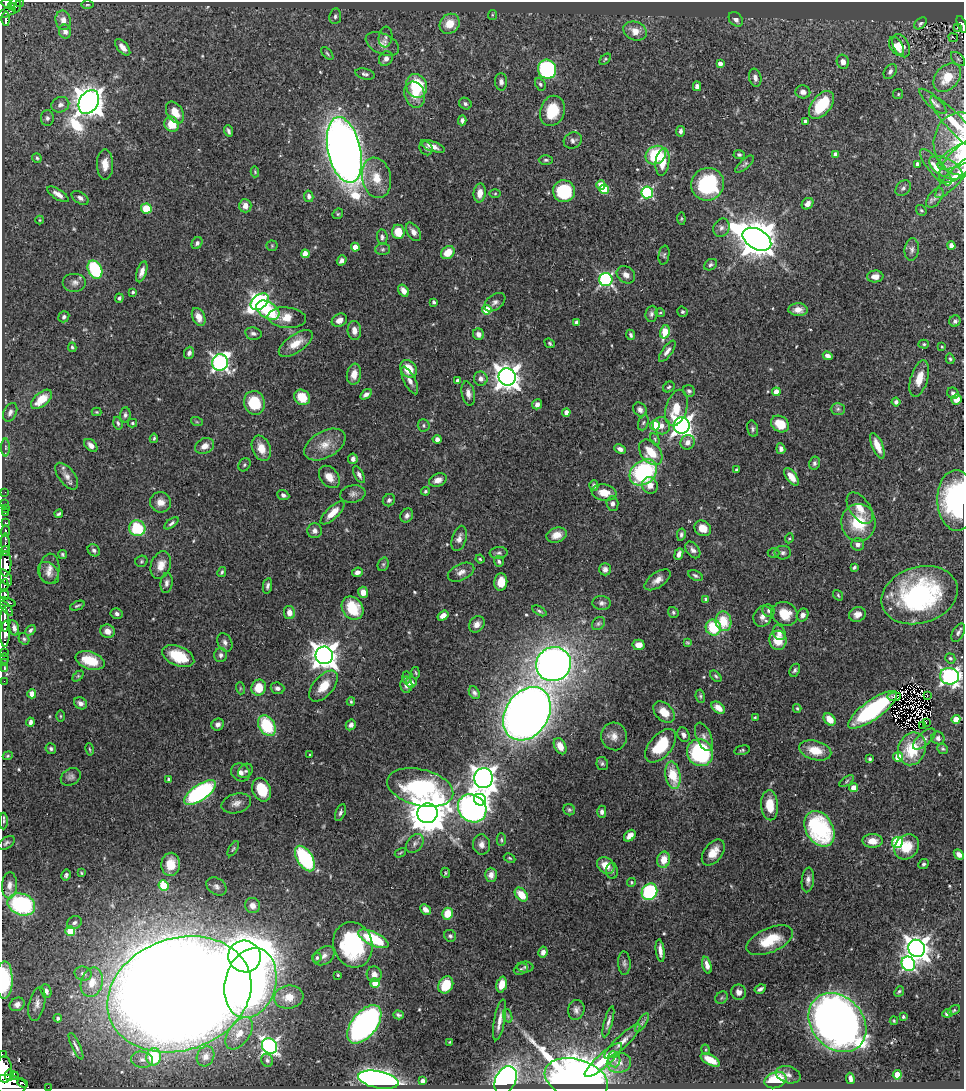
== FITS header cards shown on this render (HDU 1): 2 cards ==
NAXIS1  =                  962
NAXIS2  =                 1087

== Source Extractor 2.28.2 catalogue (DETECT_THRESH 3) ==
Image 962 x 1087 px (HDU 1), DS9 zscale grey, 1 PNG px = 1 image px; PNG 966 x 1091 px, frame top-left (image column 1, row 1087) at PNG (2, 2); each listed source drawn as its Kron ellipse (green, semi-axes under 4 px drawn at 4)
Background 0.433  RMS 0.02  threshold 0.0604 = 3 sigma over >= 5 px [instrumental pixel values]
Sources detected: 557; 3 with non-positive FLUX_AUTO (blend fragments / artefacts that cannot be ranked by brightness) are neither listed nor drawn; of the other 554, the 500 brightest by FLUX_AUTO listed and drawn (54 fainter detections omitted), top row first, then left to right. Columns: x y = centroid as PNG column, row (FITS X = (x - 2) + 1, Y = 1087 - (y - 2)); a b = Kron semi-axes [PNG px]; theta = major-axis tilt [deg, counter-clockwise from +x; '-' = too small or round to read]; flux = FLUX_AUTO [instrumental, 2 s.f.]
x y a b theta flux
7 3 5 4 - 170
20 3 4 3 - 17
15 5 7 5 -72 140
87 5 6 3 0 1.7
11 7 4 3 - 100
6 13 10 3 23 110
492 15 5 4 - 1.7
335 16 8 6 83 3.6
6 19 7 3 -89 83
736 19 8 6 -49 6.9
63 20 10 7 -76 8.8
920 23 7 5 41 3.4
450 24 11 9 42 24
962 24 9 4 -69 73
957 27 3 2 - 3.4
635 31 12 9 -22 16
65 32 7 6 - 6.3
386 37 10 7 82 5.6
953 38 5 2 - 2.4
382 44 18 10 -25 13
896 46 10 6 -58 19
901 46 12 7 -63 17
123 47 10 5 -48 9.5
327 53 8 3 -50 2.1
386 59 8 6 51 7.4
605 59 7 4 42 2.1
958 59 9 5 -45 2.6
843 62 7 6 - 9.3
720 64 4 4 - 7.6
547 69 10 9 - 170
890 71 8 5 56 5.7
365 74 10 5 -14 4.2
755 78 9 6 -77 7.4
947 78 16 11 47 35
501 82 9 6 -89 5.6
540 84 6 5 - 2.9
417 86 12 10 -67 68
697 86 5 4 - 6.7
803 92 7 6 - 6.7
898 94 5 5 - 2.1
415 95 13 10 -70 21
933 101 17 6 -42 8.5
89 102 13 9 61 2400
465 104 6 5 - 3.4
60 105 9 7 23 6.2
821 105 16 9 52 66
552 111 15 12 71 48
175 113 12 7 -57 18
47 118 8 6 -89 3.9
462 120 5 4 - 4.1
806 122 4 4 - 7.1
955 123 35 8 -47 33
172 124 8 7 - 27
228 131 6 3 -70 3
680 131 5 4 - 4.3
573 140 9 8 - 5.4
961 144 31 27 -90 52
433 146 13 5 -20 11
426 148 7 6 - 4.2
344 150 33 16 -77 2000
835 154 4 3 - 6.5
962 154 27 10 28 16
656 155 10 9 - 89
739 155 5 4 - 2.8
37 158 5 4 - 2.1
546 160 7 4 0 2.7
962 160 29 12 45 22
662 162 14 7 82 26
105 164 15 8 -89 15
745 164 12 4 41 3.1
917 164 4 3 - 4.7
936 167 23 7 -50 16
946 168 18 9 -28 13
255 172 5 4 - 1.6
954 177 27 7 47 23
376 178 20 14 -78 28
708 184 17 16 - 110
601 185 4 4 - 25
903 188 9 6 45 3.8
604 189 5 4 - 41
564 191 11 11 - 88
647 192 6 6 - 190
480 193 9 6 85 13
58 194 12 5 -33 8.4
495 194 5 3 - 1.6
309 196 6 4 -78 4.5
80 198 9 5 -33 5.1
935 198 11 6 54 5.1
808 204 6 5 - 7.9
245 206 6 6 - 9.8
146 209 5 5 - 38
921 210 6 4 -53 2.1
338 214 6 5 - 1.9
681 219 6 4 -84 1.7
40 220 4 4 - 1.5
721 228 9 8 - 5.9
398 232 7 6 - 26
413 232 10 6 -56 8.5
382 237 8 5 -84 3.9
757 239 15 10 -30 4100
197 243 6 5 - 3.6
272 246 5 5 - 2
951 246 4 4 - 9.8
355 247 4 4 - 14
383 249 7 6 - 3.1
912 250 11 7 83 6.4
448 253 7 6 - 22
305 254 4 4 - 18
664 255 9 5 80 2.6
342 260 5 4 - 5.6
711 265 7 5 33 3
95 270 9 6 -64 100
142 272 11 5 72 7.7
626 275 10 8 -36 8.1
875 276 8 6 5 9.1
606 280 6 6 - 280
75 282 12 9 0 7.5
403 291 6 4 -56 11
133 292 4 4 - 2.8
119 298 4 4 - 2.8
260 302 10 7 39 420
434 302 3 3 - 3.5
495 302 12 7 37 5.7
268 310 13 8 -33 100
487 310 5 4 - 51
798 310 10 6 -2 11
682 312 5 5 - 2.6
660 313 5 3 - 1.5
651 314 8 6 84 3.8
64 317 6 5 - 3.5
199 317 9 6 -66 13
287 318 19 10 -6 20
339 320 8 6 29 9.5
955 321 6 5 - 3.9
577 323 4 4 - 8.4
354 330 9 6 -84 8.9
665 332 7 4 74 54
253 333 8 6 -10 4.8
478 334 6 5 - 6
631 335 5 3 - 2.8
296 343 19 9 34 22
550 343 5 4 - 2.1
924 344 5 4 - 2
72 347 4 3 - 1.9
942 347 4 3 - 1.6
667 351 12 5 54 6.6
189 353 6 5 - 4.5
828 356 5 4 - 6.4
950 359 5 3 - 2.3
220 362 8 8 - 490
408 369 9 7 -53 25
354 374 10 7 81 14
507 377 9 8 - 1400
919 378 19 8 73 22
481 379 7 6 - 7.1
410 380 15 5 -63 8.2
458 381 4 4 - 6.4
669 387 6 5 - 2.6
689 391 6 5 - 3.5
776 392 4 4 - 14
468 393 12 6 -79 7.9
953 393 6 5 - 4.7
366 394 6 4 34 5.4
302 397 8 7 - 29
42 399 12 6 41 28
956 399 5 5 - 12
896 402 4 4 - 4.9
254 403 12 10 -73 51
537 404 5 4 - 6.1
676 408 18 10 74 27
838 409 7 6 - 3.5
640 410 8 6 -50 6.2
10 412 10 6 65 5.5
97 412 5 4 - 1.7
566 412 4 4 - 9.3
125 415 7 5 86 3.6
197 422 6 4 -18 1.9
118 423 6 4 -73 2.8
132 423 5 4 - 2.1
643 423 8 5 70 2.7
780 424 9 7 -35 25
424 425 6 6 - 2.5
655 425 5 5 - 71
662 426 9 8 - 8.8
682 426 8 8 - 800
752 429 8 5 -76 3.3
154 438 4 3 - 2.1
437 439 4 4 - 6.1
655 439 6 4 -66 1.9
688 442 7 7 - 8.9
325 444 22 13 29 24
91 445 8 5 -44 7.3
205 446 10 7 26 10
877 446 14 5 -67 16
6 447 9 4 -90 2.9
261 448 13 9 -68 17
620 449 6 4 -26 5.7
781 449 5 4 - 5.4
651 452 14 9 -51 34
353 459 5 4 - 5
814 463 6 5 - 3.5
244 465 7 5 54 2.4
736 470 3 3 - 2.7
643 472 15 11 39 170
359 475 9 4 -62 4.8
67 476 15 8 -53 9.2
329 477 12 9 -51 14
791 477 10 5 -54 15
438 480 9 6 21 9.3
650 485 8 7 - 11
594 486 5 4 - 3.8
425 491 4 4 - 1.9
5 492 2 2 - 5.2
604 493 12 8 -9 18
353 494 13 8 11 6.3
283 495 6 5 - 3.6
389 500 6 6 - 3.3
957 501 30 19 -88 210
161 502 10 10 - 12
5 503 3 2 - 8.2
612 504 7 6 - 5
860 508 18 10 -55 17
5 509 2 2 - 4.4
5 512 2 2 - 7.9
333 513 15 6 44 17
59 514 4 3 - 2.6
407 515 7 6 - 4.6
6 523 4 3 - 33
171 523 8 4 38 3.6
858 523 19 17 -85 58
137 528 8 8 - 60
703 528 9 7 -34 17
5 531 6 3 89 95
315 531 7 7 - 5.6
557 535 10 7 15 13
681 535 6 4 80 3.3
459 538 13 7 73 7.8
789 538 5 4 - 1.9
5 543 10 3 -87 210
857 544 6 6 - 5.5
94 550 6 5 - 4
693 550 9 6 -52 5.3
5 551 5 4 - 380
499 553 9 6 3 3.7
774 553 6 5 - 2
783 553 8 7 - 3.9
62 554 4 3 - 2.3
679 554 6 4 68 6
480 559 4 4 - 1.7
141 561 6 5 - 2.2
499 561 5 4 - 2.9
6 564 12 6 89 880
383 564 7 5 69 2.4
161 565 14 9 71 15
854 567 4 3 - 2.4
49 569 15 10 85 10
605 569 6 5 - 5.2
222 572 5 3 - 2.4
357 572 5 5 - 6.2
461 572 14 8 26 8.3
48 573 12 9 -50 8.5
695 576 8 5 -27 3.3
6 577 9 5 -56 270
657 580 15 7 35 11
501 582 8 6 84 21
166 583 10 6 83 5.6
4 585 6 3 85 130
268 586 8 4 80 3.8
363 592 5 5 - 13
5 594 5 4 - 140
838 595 6 4 -55 1.9
920 595 39 28 17 240
706 600 4 3 - 4.4
7 602 9 3 -12 170
602 603 9 7 -5 4.7
77 606 7 3 24 2.2
6 608 9 3 -50 120
352 608 12 10 -56 50
539 611 8 4 -29 2.6
768 611 6 5 - 3.5
289 612 7 5 -78 10
673 612 6 5 - 2.6
117 614 6 5 - 4.2
785 614 13 11 -27 28
857 614 8 7 - 8.8
803 615 6 5 - 6.2
443 616 6 4 33 8.2
763 616 11 9 61 9.1
5 620 12 3 -88 470
723 621 10 8 -81 35
477 624 9 7 49 8.5
598 624 7 5 44 2.9
713 627 8 7 - 53
14 628 8 4 -76 5.7
30 630 6 4 49 3.5
107 631 7 6 - 11
779 633 8 6 -69 6.8
958 633 10 6 60 4.6
5 634 13 4 88 590
24 639 6 5 - 2.5
778 640 9 8 - 26
225 642 10 7 -63 5.6
687 643 4 3 - 1.7
639 645 6 5 - 12
4 652 2 2 - 5.1
221 655 7 6 - 4.8
324 655 9 8 - 1600
178 656 17 9 -23 42
4 658 5 3 - 9.5
950 658 5 4 - 2.7
90 660 15 8 -18 37
4 663 2 2 - 5.5
554 664 18 16 36 1200
4 669 3 3 - 6.4
795 670 7 4 64 3.1
415 673 6 3 -80 1.5
78 676 6 4 44 1.9
716 676 7 4 -45 2.3
949 676 9 8 - 520
407 677 6 4 -87 3.1
4 681 2 2 - 4.6
411 682 5 5 - 6.3
406 685 8 6 -89 7.4
324 686 18 10 49 24
240 688 6 4 -73 1.6
259 688 8 7 - 27
277 688 7 5 -19 4.6
474 693 7 5 -58 3.6
32 694 4 4 - 21
700 696 7 4 -81 2.4
927 696 3 2 - 10
894 697 6 4 4 2.9
351 701 4 3 - 2
80 703 7 5 -32 6.4
718 708 8 5 -38 9.5
797 708 4 3 - 1.8
872 710 29 9 36 170
664 712 12 8 -44 21
527 714 28 21 57 1800
60 716 6 4 -90 1.7
755 717 3 3 - 1.5
830 719 7 5 -50 18
956 719 4 4 - 21
30 722 4 3 - 4.1
926 722 3 2 - 2.9
218 724 6 6 - 5.1
351 725 5 5 - 5.1
923 725 3 2 - 2.2
267 726 11 7 -60 73
684 735 7 6 - 5.2
614 736 14 12 -77 13
704 737 15 7 -68 7.5
938 738 6 6 - 5.1
924 739 14 6 42 7.1
560 746 9 5 -62 12
661 746 20 11 50 59
51 749 5 5 - 2.8
90 749 6 3 -80 1.6
912 749 17 13 68 60
943 749 5 5 - 2.3
742 750 8 4 14 2.5
815 750 16 9 -14 27
700 753 14 13 - 160
310 755 3 3 - 2
8 756 5 4 - 1.7
898 757 5 4 - 29
870 759 4 4 - 2.8
602 764 7 6 - 3
245 771 8 6 41 3.3
240 772 10 8 -38 8.3
673 775 14 7 -80 45
71 777 11 8 33 5.1
484 778 10 9 - 1400
169 779 4 3 - 2.4
847 781 8 4 37 2.5
420 787 34 18 -14 210
853 788 4 4 - 20
262 790 12 9 -67 45
200 792 18 8 33 240
480 800 6 6 - 560
236 803 15 9 15 10
770 805 15 8 -86 29
472 808 15 13 -42 540
569 810 6 5 - 2.6
602 812 6 4 -90 4.3
340 813 9 5 68 3.8
427 813 10 10 - 4500
4 821 8 3 89 2.6
819 829 19 13 -60 160
630 836 7 4 44 10
501 840 6 4 -88 2.2
873 841 10 7 0 16
6 843 9 5 36 3.7
415 843 11 7 51 5.3
897 843 5 5 - 140
481 845 10 8 -87 7.9
907 847 13 11 44 28
233 849 8 4 57 2.2
713 852 15 9 53 18
400 853 6 3 30 1.5
959 855 5 4 - 6.3
305 858 14 7 -58 130
510 858 6 4 -27 1.9
664 860 8 6 80 20
171 864 11 9 88 28
923 864 5 4 - 3
606 865 9 7 -38 17
612 871 8 6 -88 4.1
81 873 4 3 - 1.6
445 873 5 4 - 1.7
66 875 5 4 - 3.4
491 875 7 6 - 8.5
808 880 12 6 85 6.7
631 882 4 4 - 1.7
9 885 13 7 88 9.2
163 886 5 5 - 63
216 886 11 8 -34 5.6
649 892 8 7 - 150
521 895 8 5 -49 22
21 904 14 10 -22 160
253 905 8 7 - 9.2
425 909 6 4 -43 8
448 914 6 5 - 25
74 923 7 6 - 4.4
70 931 5 5 - 45
450 936 6 5 - 3.1
373 939 16 6 -25 86
770 940 25 12 23 43
353 945 23 19 -74 160
917 948 9 8 - 1600
660 951 11 4 -83 7.7
543 952 5 4 - 6.6
245 956 16 16 - 940
324 956 12 8 35 8.1
317 957 5 5 - 3
624 963 11 6 -88 4.4
908 964 7 6 - 240
707 965 8 4 -75 9
525 967 8 5 -1 3.2
521 969 7 5 24 2.9
83 974 8 7 - 5.4
374 974 8 7 - 8.1
338 975 3 3 - 1.6
4 980 19 8 89 79
92 982 15 10 74 23
250 983 35 25 75 550
375 983 5 4 - 31
446 985 9 7 60 38
501 985 8 5 74 18
760 989 6 3 31 3.7
46 991 7 5 -68 5.6
899 991 6 4 49 2.3
739 992 8 7 - 8.2
179 994 74 56 19 8700
289 997 15 11 8 23
721 998 7 5 44 2.5
17 1004 8 6 32 7.5
37 1004 17 8 77 9
576 1010 10 8 76 6.2
954 1010 7 4 29 2.1
947 1013 5 3 - 3.2
398 1015 5 4 - 3.1
508 1016 7 4 -71 2.5
903 1017 3 3 - 2.8
58 1018 4 4 - 4.3
500 1020 21 5 79 11
894 1021 4 3 - 1.6
608 1022 16 4 75 5.1
642 1023 11 4 57 3.7
837 1023 32 25 -47 1400
364 1024 22 12 51 570
239 1033 18 10 55 22
622 1041 24 6 43 13
450 1042 3 3 - 1.5
76 1046 14 3 -64 4.1
270 1046 8 7 - 450
706 1050 5 3 - 1.5
2 1054 2 2 - 15
205 1056 10 8 64 11
154 1057 8 7 - 80
614 1059 8 6 -80 4.5
142 1060 11 8 -10 7.3
267 1060 7 5 -61 3.9
603 1060 24 6 42 41
710 1060 10 5 -29 23
619 1063 12 10 11 12
4 1069 13 7 -88 1200
9 1075 6 4 87 320
788 1075 13 8 -16 6.8
897 1075 4 4 - 38
14 1076 4 3 - 110
850 1078 6 4 -80 5.5
576 1079 32 19 -16 1800
378 1080 20 8 -11 900
505 1080 15 10 62 510
775 1080 11 7 19 58
422 1081 4 4 - 5.8
23 1083 6 3 -21 130
9 1084 17 9 -7 1500
48 1087 2 2 - 2.8
At the frame edge (FLAGS 8, measured only in part): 15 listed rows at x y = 7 3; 20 3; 962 24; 958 59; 955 123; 961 144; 962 154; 962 160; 954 177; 957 501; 4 980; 2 1054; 4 1069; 9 1084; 48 1087
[54 fainter detections neither listed nor drawn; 3 non-positive-flux detections neither listed nor drawn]